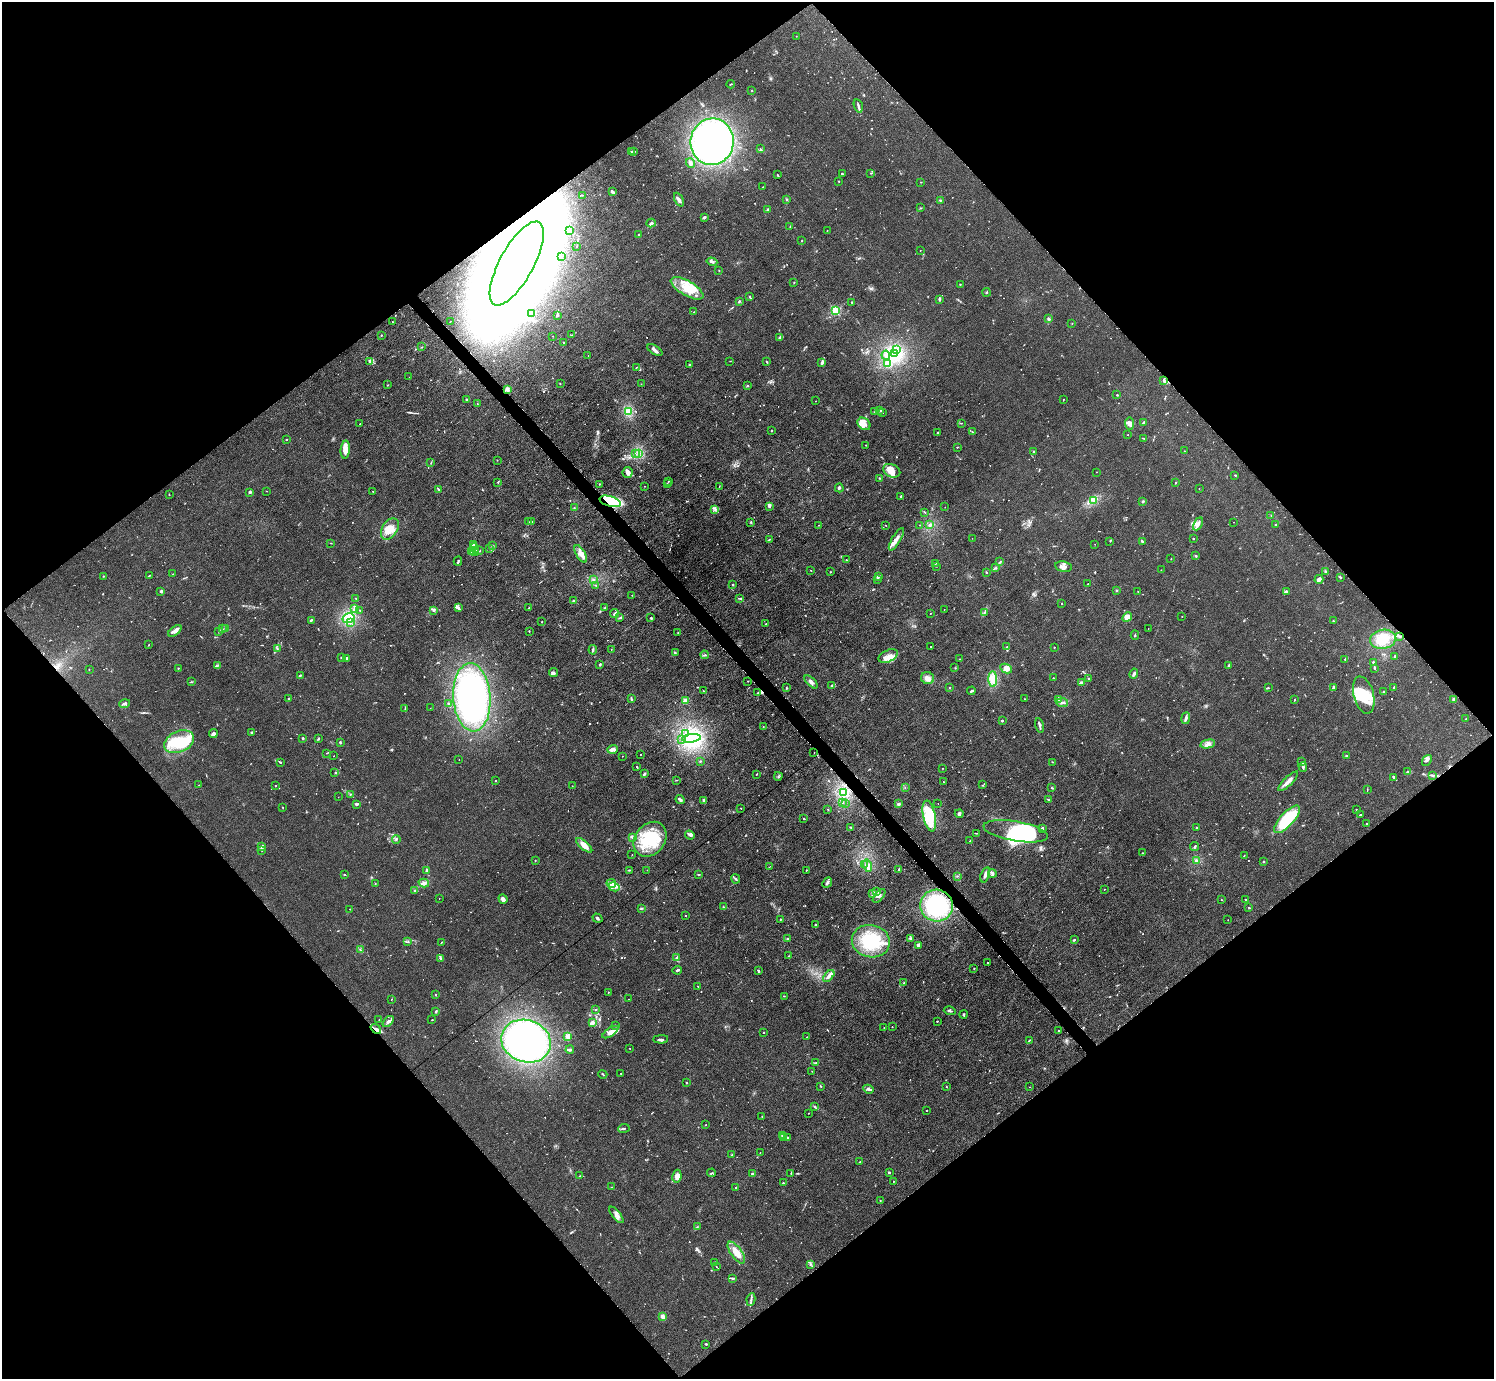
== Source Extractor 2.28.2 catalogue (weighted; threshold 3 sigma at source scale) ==
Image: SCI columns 104-6069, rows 158-5665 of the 6126 x 6131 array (HDU 1 of 3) = the unmasked area's bounding box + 8 px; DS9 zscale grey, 4 x 4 block average (1 PNG px = mean of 4 x 4 image px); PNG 1496 x 1381 px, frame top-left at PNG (2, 2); each listed source drawn as its Kron ellipse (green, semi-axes under 4 px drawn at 4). Shown black and unused: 50% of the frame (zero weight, under 3 of 6 exposures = <1% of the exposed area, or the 3 px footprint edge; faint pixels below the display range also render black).
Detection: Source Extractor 2.28.2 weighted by HDU 2 'WHT'. Background 0.0396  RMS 0.004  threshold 0.0164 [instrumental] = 3 sigma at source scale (4.09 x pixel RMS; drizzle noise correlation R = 1.36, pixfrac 0.8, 0.05/0.05 arcsec/px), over >= 5 px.
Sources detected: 1076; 18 too faint to see at this stretch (4 x 4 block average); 30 inside a brighter object's white glare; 16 cosmic-ray / hot-pixel residue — neither listed nor drawn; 36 coinciding with a brighter row at this scale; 77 inside a brighter listed object's ellipse — not listed separately; of the other 899, all 500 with FLUX_AUTO >= 0.879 (the completeness limit of this list) listed and drawn (399 fainter detections not listed), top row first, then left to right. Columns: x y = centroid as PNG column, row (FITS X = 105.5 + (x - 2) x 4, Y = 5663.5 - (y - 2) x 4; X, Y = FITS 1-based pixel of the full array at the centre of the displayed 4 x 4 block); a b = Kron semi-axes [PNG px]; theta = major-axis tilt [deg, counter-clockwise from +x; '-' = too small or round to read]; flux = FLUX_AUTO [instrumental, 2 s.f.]
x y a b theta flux
796 36 2 2 - 1.1
731 84 4 2 - 1.7
751 90 2 2 - 0.97
858 106 7 2 -74 5
712 142 23 21 83 660
760 149 2 2 - 1.4
631 151 3 2 - 1.5
634 151 2 2 - 4.4
690 163 5 3 - 7.7
871 173 2 2 - 1.5
842 174 2 2 - 6.6
777 175 2 2 - 1.4
839 181 2 2 - 2.9
921 182 2 2 - 0.99
763 187 2 2 - 1.1
612 192 4 2 - 5.6
583 195 2 2 - 0.94
786 199 2 2 - 1.5
679 200 7 3 -65 7.6
941 200 4 2 - 2.2
920 208 2 2 - 1.2
767 210 3 2 - 1.8
704 217 4 2 - 3.7
651 223 4 2 - 7.4
790 227 3 2 - 1.6
570 230 2 2 - 2.1
827 230 2 2 - 1.5
638 235 2 2 - 1.2
802 241 2 2 - 1.3
576 246 2 2 - 1.1
920 250 2 2 - 0.92
561 256 2 2 - 2
712 262 5 2 - 3.7
517 263 47 17 61 13000
719 270 2 2 - 0.98
794 282 2 2 - 0.99
960 284 2 2 - 2
687 288 18 7 -30 42
986 292 4 2 - 1.9
749 296 3 2 - 1.8
939 299 3 2 - 5
739 301 3 2 - 2.9
852 302 2 2 - 1.5
836 311 2 2 - 210
694 312 2 2 - 1
531 313 3 2 - 5.9
557 315 3 2 - 3.8
1048 319 2 2 - 1.6
450 321 2 2 - 1.2
392 322 2 2 - 1.3
1072 323 2 2 - 0.98
381 335 2 2 - 3
572 335 4 2 - 1.5
553 336 2 2 - 1.7
780 337 3 3 - 2.9
563 343 2 2 - 1.6
422 347 2 2 - 1.1
655 350 8 3 -32 6.5
896 350 2 2 - 2.4
894 353 3 2 - 4.1
588 355 2 2 - 0.93
886 355 4 2 - 2.3
369 361 4 3 - 4
730 361 2 2 - 1
767 362 3 2 - 1.8
822 362 4 2 - 6.3
689 364 2 2 - 4.1
888 364 3 2 - 33
636 367 2 2 - 1.2
409 377 2 2 - 0.92
1164 380 3 2 - 2.5
560 383 2 2 - 1.1
641 384 2 2 - 1
387 385 2 2 - 1.3
748 386 2 2 - 1.3
507 389 2 2 - 55
1117 395 2 2 - 3.9
1063 399 2 2 - 0.89
466 400 2 2 - 2
816 401 2 2 - 1.3
477 404 2 2 - 0.91
879 410 4 2 - 2.7
628 411 4 3 - 5.4
874 412 3 2 - 1.4
883 412 2 2 - 1.5
1144 422 4 2 - 2.7
961 423 2 2 - 1.1
360 424 2 2 - 2.3
864 424 7 5 -42 14
1129 424 6 3 -86 8.6
772 430 2 2 - 1.3
938 432 2 2 - 3.8
972 432 2 2 - 1.4
1128 435 2 2 - 1.1
1143 438 3 2 - 0.92
286 439 2 2 - 1.9
866 445 2 2 - 2.2
957 447 2 2 - 1.3
345 450 9 4 86 21
1033 451 2 2 - 2.2
1185 451 2 2 - 1
639 453 2 2 - 4.2
635 454 2 2 - 1.8
497 460 2 2 - 1.4
431 463 4 2 - 1.4
892 471 9 6 -24 17
1096 472 2 2 - 1
628 473 5 5 - 8.4
1235 475 2 2 - 1.9
879 478 2 2 - 1.3
668 481 2 2 - 1.4
498 482 2 2 - 1.2
667 483 2 2 - 1.1
1175 483 2 2 - 1.8
599 484 2 2 - 2
645 486 2 2 - 0.88
719 486 2 2 - 1.1
839 488 4 2 - 3.2
1199 488 2 2 - 0.98
438 489 3 2 - 1.8
267 491 2 2 - 0.89
373 491 2 2 - 2.1
249 492 3 3 - 3
169 495 2 2 - 0.95
901 496 2 2 - 4.1
1094 500 3 3 - 5.1
610 501 11 5 -16 160
1143 501 2 2 - 2.4
769 506 3 2 - 3.4
945 507 2 2 - 0.95
574 508 2 2 - 1.4
715 509 3 2 - 2.1
925 512 2 2 - 0.91
1271 515 2 2 - 0.88
529 522 3 2 - 1.4
532 522 3 2 - 1.6
751 522 3 2 - 1.7
1234 522 2 2 - 1.2
1198 524 7 3 63 8.9
819 525 2 2 - 1.1
885 525 2 2 - 0.98
920 525 2 2 - 1
930 525 2 2 - 4.1
1276 525 2 2 - 5.2
390 529 12 7 57 29
972 538 2 2 - 0.9
769 539 2 2 - 1.4
896 539 13 4 59 12
1193 539 2 2 - 1.5
1110 541 2 2 - 1.5
1142 541 3 2 - 4.2
331 543 3 2 - 0.96
1095 544 2 2 - 1
474 545 4 3 - 3.9
493 546 3 2 - 1.1
474 548 5 2 - 5
490 548 2 2 - 1.4
471 551 3 2 - 2.3
480 551 2 2 - 1.3
475 552 4 3 - 4.3
581 554 9 4 -59 17
1196 556 2 2 - 3.8
1171 559 2 2 - 2.4
846 560 2 2 - 1.2
458 561 4 2 - 3
1000 562 3 2 - 2.1
935 563 2 2 - 1.8
937 566 2 2 - 2
996 567 3 2 - 1.7
1063 567 8 5 -10 11
811 570 2 2 - 1.1
1161 570 2 2 - 0.92
830 572 2 2 - 1.7
986 572 2 2 - 2
1326 572 3 3 - 3.6
173 574 2 2 - 1
103 576 2 2 - 3.2
149 576 3 2 - 1.7
878 576 2 2 - 2.3
1340 578 3 2 - 1.4
1319 579 4 3 - 6.4
593 580 2 2 - 3.7
878 580 2 2 - 1.4
1088 584 2 2 - 1.6
596 585 2 2 - 0.92
733 585 2 2 - 1.9
1116 590 2 2 - 1.4
161 591 2 2 - 15
1138 591 2 2 - 1.1
1287 592 3 2 - 1.7
632 595 2 2 - 0.92
356 598 3 2 - 2
739 598 4 2 - 2.2
573 601 2 2 - 3.2
1061 604 2 2 - 1
605 607 2 2 - 1.6
355 608 3 2 - 15
458 608 4 3 - 3.7
529 608 3 2 - 1
944 609 2 2 - 1.3
359 610 2 2 - 1.4
433 610 4 3 - 3.6
985 612 3 2 - 2
930 613 2 2 - 1
614 614 5 2 - 4.6
1182 616 2 2 - 1.6
1127 617 5 4 - 20
349 618 6 5 - 18
620 618 3 2 - 2
651 618 3 2 - 2
311 620 4 2 - 3
1333 621 2 2 - 2.1
542 622 2 2 - 0.89
351 623 2 2 - 1
766 624 2 2 - 1.9
1148 628 2 2 - 0.98
223 629 2 2 - 1.3
226 629 3 2 - 4.9
175 631 8 4 38 9.1
529 631 2 2 - 1.3
219 632 3 2 - 1.6
678 633 2 2 - 0.96
1135 635 5 2 - 1.7
1399 636 3 2 - 3.7
1383 639 13 9 10 40
149 645 2 2 - 1.4
931 647 2 2 - 1.2
1007 647 2 2 - 0.94
1054 647 2 2 - 1.1
277 649 2 2 - 1
611 649 2 2 - 1.2
593 650 5 2 - 3.6
675 653 3 2 - 1.8
705 655 4 2 - 2.5
888 656 10 6 27 16
1395 657 3 2 - 6.6
341 658 2 2 - 1.4
346 658 2 2 - 5.6
959 659 2 2 - 1.2
1345 659 2 2 - 1.8
1373 662 2 2 - 3.2
600 665 3 2 - 2.9
1229 665 3 2 - 4.1
217 666 2 2 - 1.6
178 668 2 2 - 1.5
955 668 2 2 - 0.94
1006 668 6 4 -27 12
1374 668 2 2 - 1.3
89 669 2 2 - 1.2
554 673 4 4 - 5.5
1134 674 5 3 - 4.7
300 675 2 2 - 3.2
928 678 7 6 - 11
1053 678 2 2 - 1.2
1089 678 2 2 - 3.5
993 679 8 4 -88 15
748 681 2 2 - 1.8
191 682 3 2 - 1.5
811 682 8 3 -44 7.1
1081 683 2 2 - 44
832 686 3 2 - 5.7
1334 687 3 2 - 2.2
786 688 3 2 - 1.1
950 688 2 2 - 3
1268 688 2 2 - 0.97
1394 688 4 2 - 2.5
703 691 2 2 - 1.1
971 691 4 2 - 4.8
1383 692 2 2 - 1
758 693 4 2 - 1.7
1364 695 19 10 -75 81
472 697 34 18 -86 430
289 699 3 2 - 2.4
631 699 3 2 - 3.3
1024 699 2 2 - 1.2
1454 699 2 2 - 29
1059 700 3 2 - 1.8
1295 700 2 2 - 1
685 701 2 2 - 90
124 703 5 3 - 5
448 703 2 2 - 1.5
1062 703 6 2 -4 4.9
405 708 3 2 - 1.3
430 708 2 2 - 0.96
1186 718 6 2 82 4.6
1466 719 3 2 - 2.2
1002 721 2 2 - 7.4
1040 726 7 2 -78 4.8
763 727 2 2 - 0.91
251 732 2 2 - 7.7
213 734 4 4 - 8.7
685 734 2 2 - 1.9
303 738 2 2 - 2.2
691 738 9 4 7 21
318 739 2 2 - 1.2
682 740 2 2 - 0.92
179 742 16 10 23 67
340 742 3 2 - 2.8
1208 744 7 3 10 7.8
613 749 5 2 - 16
326 753 2 2 - 0.93
814 753 2 2 - 0.96
640 754 2 2 - 1.1
334 756 2 2 - 1
622 756 2 2 - 1.4
1346 756 3 2 - 2.1
459 760 2 2 - 0.96
1427 760 6 3 52 5.1
700 761 3 2 - 1.9
280 762 2 2 - 1.9
1052 762 2 2 - 1.3
1301 762 3 2 - 2.3
637 767 2 2 - 1.9
1303 767 5 2 - 4.1
943 768 2 2 - 1
335 772 2 2 - 1.1
1408 772 4 2 - 5.7
644 774 4 2 - 3.7
756 774 3 2 - 1.1
1432 775 3 2 - 2.2
778 776 4 2 - 2.2
1393 777 3 2 - 3.1
495 780 2 2 - 1.9
677 780 3 2 - 1.2
1288 781 13 3 45 15
943 782 2 2 - 1.1
199 785 2 2 - 0.93
275 785 2 2 - 1.2
983 785 3 2 - 1.8
572 786 2 2 - 1.1
905 788 2 2 - 1
1052 788 2 2 - 1.3
1367 790 3 2 - 1.5
843 793 4 3 - 12
350 794 3 2 - 1.2
338 797 2 2 - 1.1
680 800 5 2 - 6.8
704 800 4 3 - 5.2
1048 800 3 2 - 2.8
842 803 2 2 - 2.4
938 803 2 2 - 0.89
357 804 3 3 - 2.9
845 804 2 2 - 1
899 804 2 2 - 8.6
282 807 2 2 - 1.2
741 808 2 2 - 2
828 809 3 2 - 1.3
1356 810 2 2 - 1.1
959 814 4 3 - 3.4
1361 814 2 2 - 1.3
929 816 16 6 -78 99
804 819 2 2 - 2.1
1287 819 17 7 47 120
1366 824 2 2 - 2
851 827 3 2 - 1.5
1196 827 2 2 - 2
1042 828 2 2 - 13
1016 831 33 9 -10 330
976 833 2 2 - 1.5
690 835 5 3 - 5.9
632 837 2 2 - 3.3
650 839 19 15 52 110
396 840 4 2 - 1.8
970 840 2 2 - 1.1
584 845 10 4 -39 21
1195 846 4 2 - 2.8
262 847 4 2 - 9.1
262 850 2 2 - 0.91
1143 853 2 2 - 1.1
632 855 2 2 - 1.1
1244 855 2 2 - 1.2
535 860 2 2 - 1.2
1196 861 2 2 - 3
1264 861 3 2 - 1.8
865 865 2 2 - 1.1
770 866 4 2 - 1.7
868 866 6 2 -75 5.7
899 869 3 2 - 3.1
629 870 4 2 - 1.7
647 870 2 2 - 1.2
806 870 2 2 - 1.5
427 871 3 2 - 6.1
992 873 4 3 - 4.5
699 874 3 2 - 2.4
344 875 3 2 - 1.8
985 875 8 2 72 8.7
958 876 3 2 - 1.4
736 879 5 2 - 2.2
424 883 5 3 - 6.9
827 883 6 2 46 4.3
375 884 2 2 - 1.5
611 884 5 2 - 5.5
614 887 6 2 -28 5.7
1104 889 2 2 - 1.3
414 891 2 2 - 1.9
877 891 2 2 - 2
873 893 2 2 - 1.8
879 896 8 3 48 7.3
439 898 2 2 - 1.2
503 899 5 3 - 8.1
1245 899 2 2 - 1.3
1221 900 2 2 - 0.99
937 906 16 16 - 190
724 907 2 2 - 1
1249 908 2 2 - 2.2
350 909 2 2 - 1.6
641 909 4 2 - 2
686 916 2 2 - 1.4
597 918 5 2 - 3.8
781 919 2 2 - 2.1
1228 920 2 2 - 0.91
815 924 3 3 - 2.2
788 939 3 2 - 2.1
911 939 2 2 - 1.1
1074 940 2 2 - 2.9
871 941 19 16 -12 94
408 942 2 2 - 1.3
441 942 2 2 - 1.1
918 945 2 2 - 28
360 949 3 2 - 1.2
788 956 2 2 - 1.3
441 958 2 2 - 1.9
677 958 3 2 - 7.3
987 963 2 2 - 1
974 968 2 2 - 1.3
677 970 4 2 - 2.6
758 970 3 2 - 2.5
829 976 7 2 48 10
904 983 2 2 - 2.2
698 986 2 2 - 1.2
608 992 3 2 - 1.2
435 995 2 2 - 2
784 996 2 2 - 1.1
391 999 2 2 - 0.97
628 999 2 2 - 0.95
595 1010 2 2 - 1.4
436 1011 3 2 - 2.5
950 1011 6 2 -16 4.3
964 1014 4 2 - 2.6
379 1020 2 2 - 1.9
432 1020 3 2 - 0.94
388 1021 7 3 46 7
937 1021 2 2 - 1.3
592 1023 3 2 - 13
615 1025 3 2 - 2.1
892 1027 2 2 - 2.2
884 1028 2 2 - 0.92
376 1029 6 3 -38 8.6
1059 1030 2 2 - 2.3
610 1032 9 3 33 22
763 1032 2 2 - 1.3
567 1036 2 2 - 66
807 1037 2 2 - 1.5
661 1039 7 2 2 3.8
1029 1040 4 2 - 1.7
526 1041 25 21 -19 560
630 1048 2 2 - 1.2
570 1050 4 2 - 5.8
816 1062 2 2 - 1
812 1071 2 2 - 1.1
603 1074 5 2 - 2
621 1074 2 2 - 1.4
686 1083 3 2 - 1.4
821 1086 3 2 - 1.5
946 1086 2 2 - 1.1
1029 1087 2 2 - 0.92
868 1089 5 3 - 6.2
815 1107 3 2 - 1.7
926 1111 2 2 - 1
809 1113 2 2 - 0.97
762 1117 2 2 - 1
706 1125 2 2 - 1.5
624 1128 6 2 9 3
782 1135 2 2 - 1.5
784 1137 2 2 - 2.4
787 1138 3 2 - 2.3
760 1153 2 2 - 0.94
732 1154 3 2 - 1.4
860 1162 2 2 - 2.9
889 1172 2 2 - 2.4
711 1173 4 2 - 1.9
791 1173 2 2 - 0.94
752 1174 3 2 - 6
580 1176 3 2 - 1.3
677 1176 6 4 81 9.5
893 1181 2 2 - 0.89
783 1183 3 2 - 2
611 1187 2 2 - 1
736 1187 2 2 - 1.5
880 1200 2 2 - 2.1
616 1215 10 2 -52 8
697 1227 3 2 - 1.1
736 1253 12 5 -55 25
715 1263 2 2 - 2.9
810 1264 2 2 - 1.1
716 1267 2 2 - 1
732 1278 4 2 - 2.7
751 1299 6 2 81 4.9
662 1316 3 2 - 13
706 1344 3 2 - 2
Overlapping masked pixels (flux is a lower limit): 5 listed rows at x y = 517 263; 507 389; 610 501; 937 906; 376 1029
Diffuse or blended objects may show on this block-average render without a row.